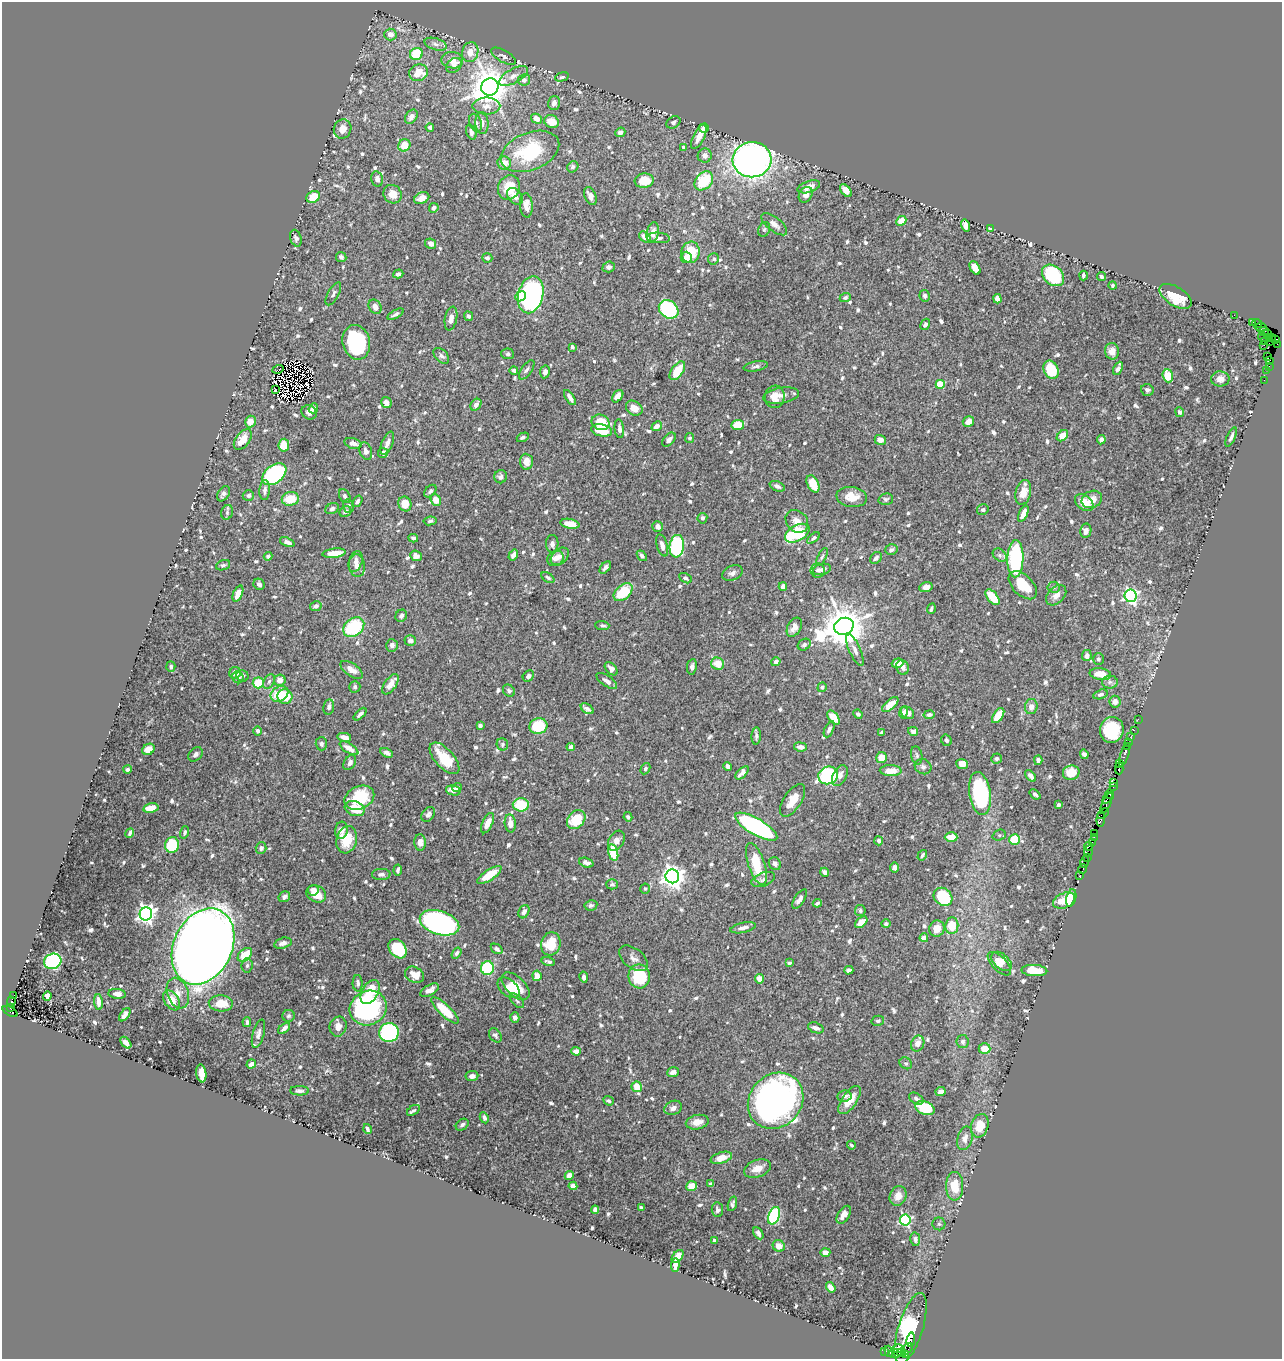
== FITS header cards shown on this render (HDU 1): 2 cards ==
NAXIS1  =                 1280
NAXIS2  =                 1357

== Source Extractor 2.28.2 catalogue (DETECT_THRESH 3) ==
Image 1280 x 1357 px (HDU 1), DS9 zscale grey, 1 PNG px = 1 image px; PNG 1284 x 1361 px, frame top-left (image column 1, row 1357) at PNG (2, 2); each listed source drawn as its Kron ellipse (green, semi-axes under 4 px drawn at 4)
Background 0.484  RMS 0.0071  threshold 0.0214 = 3 sigma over >= 5 px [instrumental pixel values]
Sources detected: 842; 6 with non-positive FLUX_AUTO (blend fragments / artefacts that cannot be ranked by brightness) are neither listed nor drawn; of the other 836, the 500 brightest by FLUX_AUTO listed and drawn (336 fainter detections omitted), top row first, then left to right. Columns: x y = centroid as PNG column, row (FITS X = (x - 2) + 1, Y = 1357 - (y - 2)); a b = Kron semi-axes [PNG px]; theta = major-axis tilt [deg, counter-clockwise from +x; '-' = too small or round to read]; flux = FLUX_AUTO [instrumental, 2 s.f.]
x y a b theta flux
390 35 6 6 - 3.4
436 44 11 6 -16 2
470 52 10 8 75 5.1
416 54 6 6 - 15
503 56 14 6 -29 1.6
452 60 11 8 -9 5.4
454 65 8 6 37 1.9
419 73 9 8 - 8.6
513 76 16 7 29 3.2
562 77 7 4 15 1
524 80 6 5 - 1.3
490 87 9 8 - 1200
554 103 7 6 - 2.5
486 106 14 8 0 3.2
411 117 8 5 53 2.5
536 119 6 4 -32 3.4
551 122 7 6 - 6.4
673 122 7 5 34 1.1
476 123 9 6 -68 2.1
482 123 11 6 -87 2.5
430 127 4 4 - 1
704 128 5 4 - 2.3
343 129 10 8 64 4.5
471 132 8 5 -71 1.7
620 132 5 4 - 1.8
699 137 13 5 64 5
404 145 6 6 - 8.2
684 147 4 3 - 1.8
530 151 30 18 21 27
705 156 7 7 - 2.4
752 160 19 17 5 250
504 163 7 6 - 4.3
573 167 6 5 - 1.2
377 179 7 6 - 2
644 181 9 7 5 9.4
704 181 11 8 47 22
509 187 12 11 - 9.6
809 187 11 5 18 5.1
846 191 7 4 -52 3.9
393 194 9 8 - 5.3
806 195 8 6 60 3.1
515 196 9 6 -49 3.2
590 196 9 5 -67 3.3
313 197 7 5 32 9.9
422 198 8 5 25 3.6
526 205 12 6 -85 4.3
434 208 5 4 - 1.5
901 221 5 4 - 5.9
774 224 15 7 -39 3.1
965 225 6 4 -74 3.2
990 228 4 3 - 1.1
764 229 7 5 66 0.98
653 232 10 6 77 3.4
645 237 6 4 -44 3.6
296 238 8 5 -72 1.2
658 238 11 5 -5 1.8
430 244 6 5 - 2
691 252 11 9 80 15
341 257 5 5 - 1.4
686 257 5 5 - 3.3
487 258 5 4 - 1.3
714 259 6 5 - 1
609 267 6 5 - 1.5
975 268 7 4 -58 4.6
398 274 5 4 - 1.2
1053 275 12 9 -41 36
1083 275 5 3 - 1
1101 277 4 4 - 1.1
1113 286 4 3 - 1
333 294 13 5 61 1.6
531 295 19 12 75 140
520 296 5 4 - 6.5
925 296 6 5 - 1.4
1176 296 18 9 -32 14
845 298 5 4 - 0.97
997 299 5 4 - 3
375 307 7 6 - 3.4
669 309 10 8 -37 41
395 314 9 4 29 1.3
1234 315 2 2 - 6
468 316 5 4 - 1.2
451 319 12 6 79 3.3
1253 322 2 2 - 9.4
1257 323 5 3 - 15
925 324 6 4 59 1.4
1261 327 6 3 6 43
1264 331 5 3 - 38
1268 333 2 2 - 6.7
1264 337 6 4 -15 91
1271 337 3 3 - 110
1275 339 3 2 - 59
1264 341 2 2 - 190
356 342 17 13 -76 53
1269 342 4 3 - 27
1277 344 2 2 - 2.3
1264 345 2 2 - 35
572 347 4 3 - 1.1
1112 351 8 7 - 3.9
508 354 6 5 - 1
441 356 9 6 -45 1.6
1268 356 3 2 - 8.9
1270 361 4 2 - 29
756 366 12 5 10 1.4
1269 367 3 2 - 14
1118 368 7 3 66 2.1
278 369 5 2 - 1
514 370 4 3 - 1.3
527 370 11 5 55 1.4
1051 370 9 7 -66 17
1267 370 2 2 - 8.6
677 371 11 5 55 12
545 372 6 5 - 2.1
1168 376 6 5 - 12
1220 379 9 7 -1 2.7
1264 380 2 2 - 11
940 384 4 4 - 16
275 390 2 2 - 0.99
1147 390 6 5 - 1.1
781 395 18 7 10 3.4
618 396 7 4 54 4.4
775 397 11 10 - 4.5
570 398 8 4 -58 2.5
386 403 6 5 - 3.1
476 405 6 4 52 2.2
313 408 5 4 - 2.4
634 408 9 7 -34 4.9
309 412 8 7 - 2
1180 412 5 4 - 1.2
250 422 6 5 - 4.5
600 422 9 7 -22 14
968 422 6 5 - 3.9
738 425 6 5 - 11
657 426 5 4 - 3.3
619 429 9 4 -83 2
602 430 10 6 -12 14
1062 436 6 4 42 6.5
523 437 6 4 27 1.2
1231 437 10 4 65 1.6
690 438 5 4 - 1.1
243 440 12 7 52 7.1
669 440 8 5 49 1.8
880 440 6 5 - 2.7
1101 440 4 4 - 2.1
353 443 9 5 -14 2.4
387 443 12 5 67 3.2
284 445 6 5 - 8.7
366 451 9 6 -70 2.5
383 453 5 5 - 2.2
526 462 8 6 -85 4.8
274 474 13 9 38 72
501 477 6 6 - 1.5
813 484 9 5 -65 9.7
777 486 8 4 -22 1.6
265 490 10 5 86 2.1
430 491 7 5 47 1.3
1023 492 12 7 75 6.2
223 494 8 5 61 1.5
248 496 5 5 - 1.6
345 496 7 5 -59 1.5
852 497 15 10 -7 6.9
290 499 8 7 - 10
886 499 7 5 17 1.1
1092 499 10 8 25 4.3
436 500 6 5 - 5.5
357 501 6 4 53 1.2
1084 502 10 7 -40 8
405 504 7 6 - 6.4
349 506 6 5 - 1.6
332 509 7 5 26 1.3
983 510 6 5 - 1.3
345 511 6 5 - 1.4
227 512 7 5 71 1.3
1023 514 9 4 66 4.1
702 518 5 5 - 1.3
430 521 6 4 8 1.1
797 521 12 10 -46 4.1
570 524 9 4 -11 6.5
658 526 5 5 - 2.1
1086 531 7 5 79 2.4
797 533 13 8 29 32
413 538 5 4 - 1.1
814 538 7 4 38 1.1
287 542 8 4 -21 2
552 544 9 6 89 1.8
662 545 11 5 -74 3.4
677 546 11 7 83 60
891 550 6 5 - 1.1
334 553 12 4 8 6.4
513 555 6 4 58 2.6
1000 555 8 5 -42 1.3
268 556 4 4 - 1.5
416 556 6 5 - 2.3
560 556 10 7 41 2.4
642 556 6 4 -49 1.2
822 557 10 4 63 0.97
555 558 9 7 31 3.5
876 558 6 5 - 1.6
1015 559 18 8 89 77
356 562 11 6 73 2.4
223 565 7 5 21 1.1
357 566 11 8 -84 3.4
605 567 7 4 50 1.5
822 569 9 5 12 1.6
818 570 7 7 - 1.5
732 573 11 7 25 2
548 578 7 4 -34 0.97
685 578 7 4 -28 1.2
259 584 6 5 - 2.1
1023 585 17 10 -45 11
783 586 4 4 - 3.1
926 587 7 4 17 2.8
1054 587 6 5 - 1
623 592 11 7 42 16
238 594 8 4 66 5.3
1056 595 12 8 46 3
1130 596 6 6 - 120
992 597 9 5 -50 13
316 606 6 5 - 1.7
931 609 5 3 - 0.98
401 616 6 5 - 1.5
602 625 7 4 -2 1.1
844 626 10 8 21 1700
354 627 11 8 38 29
794 627 10 6 61 3
410 640 5 5 - 2.5
392 645 6 6 - 2
804 645 7 5 34 1.4
855 650 17 5 -67 2.9
1087 656 5 5 - 2.3
1098 659 6 5 - 1.1
776 662 5 4 - 1.8
898 663 6 4 18 7.9
718 664 6 6 - 7
171 667 5 4 - 1.1
692 667 8 5 80 1.5
903 667 7 6 - 2.5
611 669 8 5 -47 2.1
352 670 13 6 -35 5
235 673 6 5 - 3.9
1100 674 11 6 -8 6.4
243 676 6 5 - 1.5
528 676 6 5 - 1.9
238 677 6 5 - 1.9
280 680 6 5 - 5
269 681 8 5 63 1.1
607 681 12 5 -34 2.2
1110 682 8 6 1 1.5
258 683 5 5 - 12
390 684 11 6 55 4.7
355 687 5 5 - 1.5
822 687 5 4 - 1.1
509 691 7 5 -47 1
279 694 9 7 32 13
1101 694 7 4 16 1.5
285 697 7 7 - 10
1115 702 6 5 - 2.6
890 705 10 5 41 6.6
329 707 8 5 81 1.6
1031 707 7 6 - 2.8
587 709 7 4 -36 1.5
904 713 6 4 79 1.9
907 713 7 5 -35 3.8
360 714 8 3 45 1.6
858 714 5 4 - 1.3
929 715 5 4 - 1.4
998 716 8 4 57 12
834 718 8 4 -51 7.7
1138 719 2 2 - 14
480 725 4 3 - 1.5
538 726 9 7 16 22
829 729 9 4 66 1.6
1112 730 13 11 73 25
1134 730 2 2 - 22
258 731 5 4 - 1.2
913 731 5 4 - 1.8
882 732 4 3 - 1.2
756 736 8 4 86 1.2
1131 736 3 2 - 17
344 737 7 4 -11 3.8
946 740 6 5 - 1.4
1129 742 3 2 - 41
321 744 7 5 -90 1.3
502 744 6 5 - 1
1128 746 3 3 - 42
571 747 4 4 - 2
800 747 6 4 -7 2.6
349 748 10 4 -32 4.1
148 749 6 5 - 4.1
387 753 6 4 -28 2.1
196 754 8 6 47 1.4
1084 754 5 4 - 1.3
917 755 9 5 -80 1.1
1124 755 12 3 72 130
444 758 19 9 -48 14
881 758 5 5 - 6.5
997 759 5 5 - 1
1038 760 5 4 - 2.1
350 763 8 5 56 1.9
962 764 6 5 - 6.4
1119 764 3 2 - 18
727 766 4 3 - 1.8
923 767 8 7 - 1.8
1119 768 6 2 -88 25
127 769 4 4 - 0.97
645 769 6 4 60 1
891 771 11 5 -2 6.8
742 773 8 4 45 3.6
1071 773 8 7 - 8.6
828 775 10 8 23 80
840 775 11 6 62 3
1030 776 7 4 -49 2.3
1113 782 3 3 - 26
1113 786 4 3 - 36
457 788 5 4 - 1.5
453 790 7 5 -14 3.5
980 794 22 10 -81 55
1035 794 6 3 -40 1.2
1109 794 4 3 - 78
359 798 15 11 24 25
1108 798 7 3 45 180
792 800 18 8 57 6.7
1107 803 11 3 65 210
521 805 8 6 0 18
1058 805 4 3 - 2.5
151 808 8 4 13 6.6
355 809 10 7 -19 11
428 814 8 6 53 1.6
1103 814 6 3 34 73
628 817 4 4 - 1.2
1101 819 7 3 84 110
576 820 10 8 50 15
487 823 11 5 66 4.1
510 823 9 5 -83 4.2
756 827 24 8 -30 93
341 830 8 6 82 4.6
185 832 6 4 72 0.99
130 833 5 3 - 1.1
1094 834 3 3 - 39
999 835 7 5 21 1.1
951 837 6 5 - 7.3
1094 838 4 2 - 59
347 840 14 10 75 13
1015 840 5 5 - 15
616 841 11 7 59 2.8
879 841 4 4 - 1.2
420 842 8 6 -85 4
1092 842 2 2 - 17
172 845 8 7 - 26
1089 846 5 2 - 42
261 848 5 5 - 1.5
1089 851 6 3 68 62
613 852 8 4 -77 18
922 855 6 3 56 1
1087 857 4 3 - 52
1085 862 6 2 72 34
586 863 7 4 -19 2.4
756 864 22 8 -71 19
775 864 7 5 -57 1.8
894 868 5 4 - 1.6
1083 869 5 3 - 24
398 870 5 3 - 1.2
825 872 4 4 - 2
381 874 9 5 1 1.6
489 875 14 5 33 11
672 876 7 7 - 400
1080 876 4 3 - 72
763 879 12 7 20 2.2
612 884 6 5 - 1
645 889 5 5 - 0.98
313 890 5 5 - 2.7
316 894 10 8 -27 6.6
284 897 6 5 - 1.7
943 897 10 8 -40 24
1071 898 9 4 77 5.8
800 899 11 5 57 2.1
1064 900 11 7 23 10
817 903 4 3 - 1.1
591 905 6 5 - 1.2
860 911 5 5 - 0.99
524 912 7 5 62 2
146 914 6 6 - 230
861 922 7 4 40 5.6
439 923 20 12 -18 150
886 924 5 4 - 0.98
952 926 8 6 83 11
743 928 13 5 13 2.8
937 929 8 7 - 5.3
924 938 4 4 - 3.8
283 943 9 5 15 2.3
551 944 12 9 74 15
203 946 40 29 64 1600
398 949 11 8 -51 24
497 949 6 4 -35 1.6
456 953 6 4 57 1.3
245 955 8 5 42 9.9
634 958 17 9 -37 3
53 961 9 7 21 84
1002 961 12 7 -42 4.6
548 962 7 3 -15 1.2
789 963 4 3 - 0.97
999 964 15 7 -45 4.8
247 965 7 5 85 1
487 968 7 6 - 40
849 970 4 4 - 1.8
1034 971 13 5 -3 13
414 975 10 7 -28 5.8
537 976 5 4 - 4.3
639 976 12 11 - 26
584 977 5 4 - 2
760 979 5 4 - 4.5
358 983 8 5 -88 1.7
515 986 17 9 -44 9.7
508 988 13 8 -40 6.5
430 990 10 5 30 2.9
370 992 13 8 60 16
178 993 16 10 -71 4.9
117 994 9 5 -7 3
13 996 3 3 - 25
47 996 5 4 - 4.1
172 1000 11 7 -55 7
517 1001 9 4 -47 1.1
11 1002 5 3 - 280
98 1002 8 4 -86 3.5
221 1003 12 8 -3 9
10 1008 4 3 - 300
368 1008 19 17 27 89
445 1010 18 6 -43 16
10 1012 8 3 -27 240
125 1015 7 4 53 2.1
288 1016 6 6 - 0.97
515 1017 5 4 - 1.7
878 1021 6 5 - 1.2
247 1022 5 4 - 1.5
338 1027 10 8 74 3.3
284 1028 7 4 41 2
816 1028 8 5 -19 2.1
389 1032 10 9 - 81
258 1034 15 5 75 2.1
495 1035 8 5 -54 1.2
963 1042 6 6 - 1.6
126 1043 7 4 -48 2.1
918 1044 8 6 67 3.1
984 1049 6 5 - 6.8
576 1051 5 4 - 2.8
906 1063 6 5 - 0.99
251 1064 5 4 - 1.7
673 1072 6 5 - 2.3
201 1073 9 5 -80 6.5
472 1076 6 5 - 1.9
637 1087 5 5 - 7.5
299 1091 9 4 -1 1.2
941 1092 5 4 - 3.6
844 1096 7 5 9 1.5
916 1099 8 5 -33 1.2
849 1100 16 7 55 9
609 1101 5 4 - 1
776 1101 30 26 48 250
673 1108 9 7 24 2
925 1108 10 6 -19 23
413 1110 7 4 35 1
484 1118 6 4 -64 1.3
697 1122 11 7 12 4.7
462 1125 7 5 40 1.4
980 1126 12 8 73 9.2
367 1129 5 3 - 1.4
965 1138 12 7 75 3.4
851 1145 4 3 - 1
721 1158 11 5 17 5.9
757 1168 14 8 20 5.1
569 1175 5 4 - 3.8
711 1184 4 3 - 1.1
573 1186 4 4 - 3.7
692 1186 5 5 - 7.6
955 1186 14 8 -89 11
898 1196 10 8 68 4.7
732 1204 7 3 72 1.3
641 1208 4 3 - 1.1
595 1210 4 4 - 1.5
717 1210 7 5 -82 1.5
844 1215 10 5 56 3.3
774 1216 9 5 68 49
905 1220 5 5 - 65
939 1224 6 6 - 0.99
758 1233 6 4 -58 1.3
915 1239 7 4 -78 1.5
714 1241 3 3 - 1.4
779 1246 6 5 - 4.3
825 1252 5 4 - 3.6
678 1257 7 4 51 5.8
675 1265 7 4 86 3.9
831 1287 6 4 -55 3.8
911 1328 37 12 72 80
911 1340 7 3 82 160
897 1349 6 2 16 48
907 1349 7 3 45 60
885 1351 4 2 - 32
889 1351 5 3 - 41
902 1352 4 3 - 55
896 1353 8 4 9 150
906 1355 3 2 - 23
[336 fainter detections neither listed nor drawn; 6 non-positive-flux detections neither listed nor drawn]